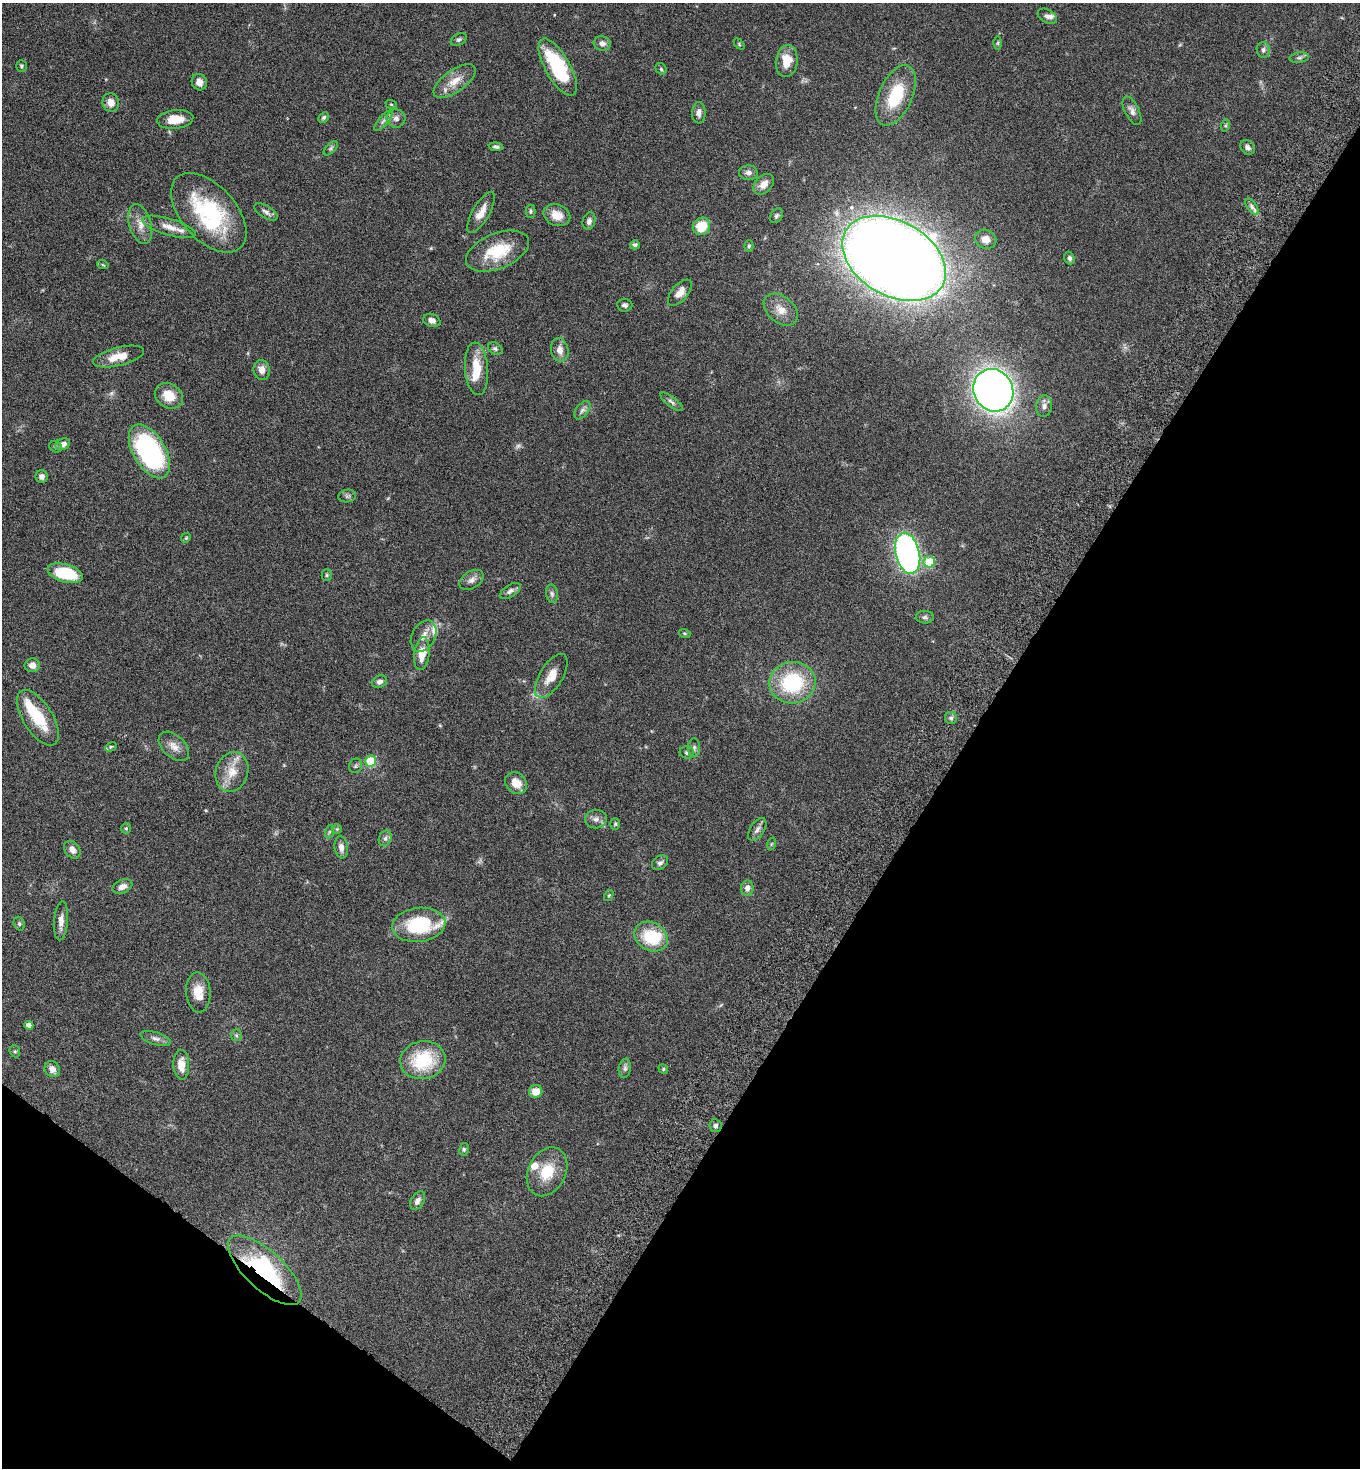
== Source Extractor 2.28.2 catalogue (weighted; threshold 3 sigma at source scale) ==
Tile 15 of 4 x 4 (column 3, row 4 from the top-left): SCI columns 3060-4417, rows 38-1503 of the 5980 x 5944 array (HDU 1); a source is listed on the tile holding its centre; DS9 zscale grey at full resolution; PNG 1362 x 1470 px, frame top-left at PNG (2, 3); each listed source drawn as its Kron ellipse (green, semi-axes under 4 px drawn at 4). Shown black and unused: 34% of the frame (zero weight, under 5 of 9 exposures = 3% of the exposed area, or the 3 px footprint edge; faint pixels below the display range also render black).
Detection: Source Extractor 2.28.2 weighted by HDU 2 'WHT'; one run over the whole footprint, this tile lists its part. Background 0.0531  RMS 0.003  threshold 0.0124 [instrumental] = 3 sigma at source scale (4.09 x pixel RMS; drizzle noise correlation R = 1.36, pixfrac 0.8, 0.05/0.05 arcsec/px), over >= 5 px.
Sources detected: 135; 1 too faint to see at this stretch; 2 inside a brighter object's white glare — neither listed nor drawn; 7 inside a brighter listed object's ellipse — not listed separately; the other 125 listed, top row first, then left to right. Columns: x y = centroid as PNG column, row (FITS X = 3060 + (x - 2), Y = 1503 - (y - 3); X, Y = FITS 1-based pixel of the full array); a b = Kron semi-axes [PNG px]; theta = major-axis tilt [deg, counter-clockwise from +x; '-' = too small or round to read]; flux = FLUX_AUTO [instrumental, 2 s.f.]
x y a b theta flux
1047 16 10 6 -29 1.1
459 40 8 5 29 0.6
602 43 8 7 - 1.4
998 43 6 4 89 0.4
739 44 6 4 -47 0.33
1263 50 8 6 -80 0.93
1299 58 10 5 7 0.71
787 61 16 11 83 5.3
21 66 6 5 - 0.53
558 67 32 12 -61 20
661 69 6 5 - 0.43
455 81 24 11 35 4.2
199 82 8 7 - 1.7
896 95 32 16 66 13
111 103 9 8 - 2.3
391 104 6 3 -20 0.3
1132 111 15 7 -64 1.4
699 113 10 7 88 1.4
324 117 6 4 44 0.57
396 118 9 9 - 1.3
175 119 18 9 6 4.6
383 121 13 5 50 0.97
1226 125 6 4 71 0.42
496 147 7 4 -5 0.67
1248 147 8 6 -42 1
331 148 9 4 45 0.5
748 173 9 7 -6 1.1
764 184 12 8 47 2.3
1252 207 9 4 -55 0.95
531 211 6 5 - 0.49
266 212 13 6 -32 1.1
481 212 23 8 60 3
209 213 47 27 -48 28
557 215 14 10 -23 3.6
776 216 8 5 58 0.56
589 221 9 6 71 1.2
140 224 20 11 -74 3.2
701 226 9 8 - 6.9
169 227 27 8 -16 3.1
986 239 11 9 -20 2.6
635 245 5 4 - 0.59
749 246 6 4 89 0.39
497 251 33 17 22 11
894 258 56 37 -30 620
1069 258 6 5 - 0.81
103 265 6 3 -19 0.31
680 293 16 8 49 2.4
625 305 7 6 - 0.73
781 310 19 13 -40 3.6
432 320 9 6 -20 1.4
495 349 8 5 -29 0.66
560 350 12 8 -77 2.2
119 356 26 9 14 4.7
476 369 26 11 -85 6.8
262 370 10 8 -77 1.9
993 390 22 19 -62 180
169 396 14 12 -31 4.4
671 402 14 5 -38 0.87
1044 406 11 8 85 1.4
582 410 10 6 52 1
63 444 7 5 20 1.6
56 447 6 5 - 0.53
149 451 30 16 -59 47
42 477 6 6 - 1.2
347 496 9 6 9 0.63
186 538 5 4 - 0.33
908 553 21 12 -76 95
929 562 6 5 - 9.2
65 573 18 9 -16 14
327 575 5 5 - 0.44
471 580 13 8 33 1.5
510 591 12 6 33 1.1
552 594 9 6 -80 0.78
925 617 9 6 -1 0.68
685 633 6 3 -19 0.31
423 636 16 11 62 2.6
422 653 16 7 83 4.4
32 665 7 7 - 1.9
551 676 25 11 59 4.1
380 682 8 6 23 1
792 683 23 21 9 20
38 718 31 14 -58 9.8
951 718 6 6 - 0.62
174 746 18 11 -43 2.5
111 747 6 4 30 0.41
694 748 9 6 89 0.81
687 752 7 6 - 0.68
371 761 5 5 - 9.2
356 766 7 6 - 0.6
232 772 20 16 72 5
516 783 12 10 -43 3.4
596 819 11 9 8 1.4
615 824 6 5 - 0.41
126 828 5 5 - 0.36
337 829 5 5 - 0.37
757 829 12 7 57 1.3
329 832 7 4 71 0.47
385 838 8 6 68 0.9
771 844 6 4 71 0.35
341 847 11 6 -81 1.4
72 850 10 7 -52 1.7
660 863 9 6 36 0.92
122 887 10 6 23 1.6
747 888 7 6 - 1.2
609 895 6 4 57 0.31
61 921 19 7 85 2
19 924 7 5 -70 0.53
419 925 27 17 7 18
651 937 17 14 -31 11
198 992 20 12 -87 4.2
29 1025 4 4 - 1.5
236 1035 6 5 - 0.48
155 1038 16 6 -17 1.3
15 1051 6 5 - 0.4
423 1060 23 19 10 15
181 1065 15 8 -88 3.5
625 1068 9 6 81 0.84
52 1069 8 7 - 1.6
663 1069 5 4 - 0.36
536 1091 7 6 - 3.2
716 1126 6 6 - 0.79
464 1149 6 5 - 0.44
547 1172 25 19 64 7.8
418 1201 10 6 60 1.3
265 1270 47 19 -43 31
Overlapping masked pixels (flux is a lower limit): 1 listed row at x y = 265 1270